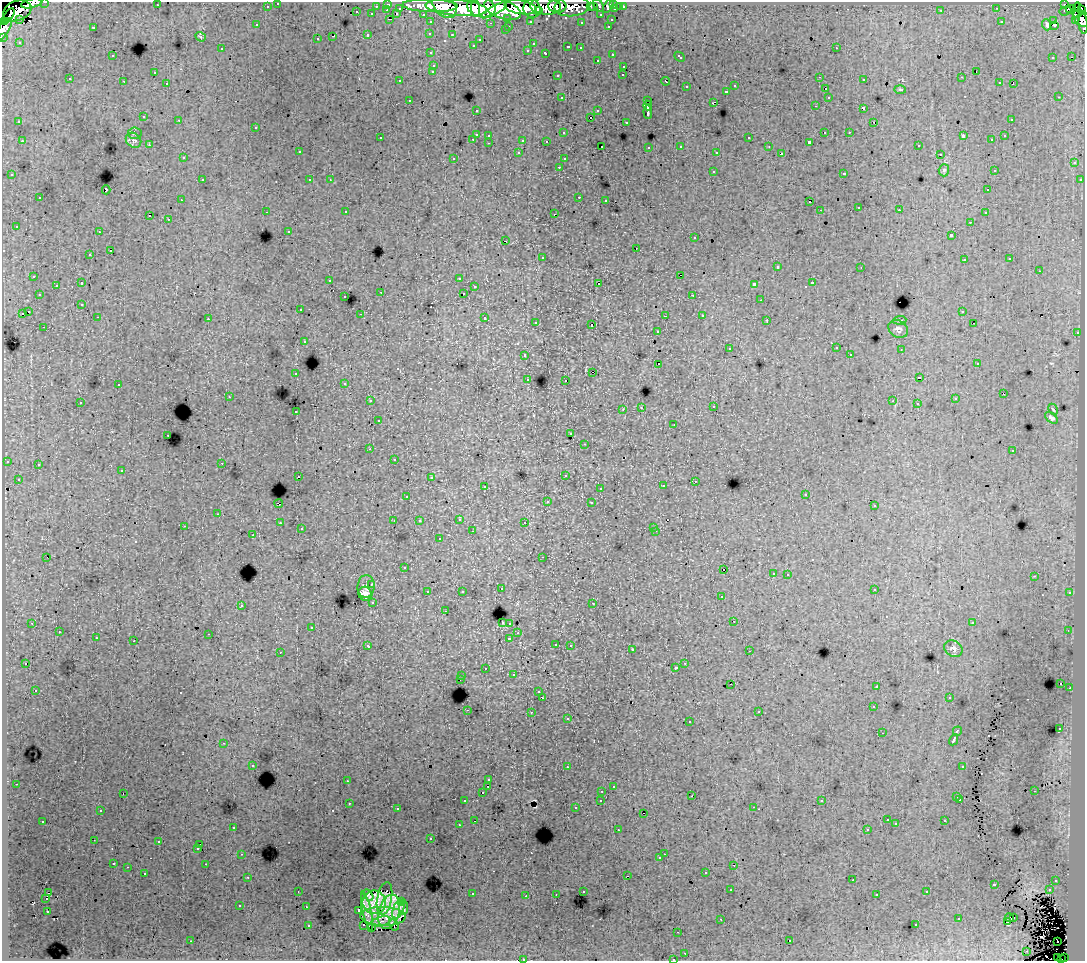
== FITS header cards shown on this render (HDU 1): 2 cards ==
NAXIS1  =                 1083
NAXIS2  =                  959

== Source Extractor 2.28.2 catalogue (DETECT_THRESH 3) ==
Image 1083 x 959 px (HDU 1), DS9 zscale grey, 1 PNG px = 1 image px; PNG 1087 x 963 px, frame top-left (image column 1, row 959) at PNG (2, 2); each listed source drawn as its Kron ellipse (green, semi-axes under 4 px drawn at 4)
Background 374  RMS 2.2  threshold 6.58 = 3 sigma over >= 5 px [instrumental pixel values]
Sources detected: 481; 7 with non-positive FLUX_AUTO (blend fragments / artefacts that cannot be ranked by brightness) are neither listed nor drawn; the other 474 listed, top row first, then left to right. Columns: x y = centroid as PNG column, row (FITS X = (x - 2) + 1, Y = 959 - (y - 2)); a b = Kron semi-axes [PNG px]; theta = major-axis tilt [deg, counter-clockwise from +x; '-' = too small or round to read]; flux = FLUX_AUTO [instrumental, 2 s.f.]
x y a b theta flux
45 2 3 2 - 7.2e+03
32 3 11 4 13 6.6e+04
278 3 3 3 - 3.6e+03
388 4 3 3 - 9.6e+03
614 4 3 3 - 9.9e+03
1064 4 3 3 - 7.4e+03
157 5 3 2 - 1.4e+02
598 5 7 4 -54 1.6e+04
267 6 3 3 - 1.9e+03
376 6 3 2 - 2.3e+03
430 6 28 6 -2 4.4e+05
444 6 14 9 -44 3.2e+05
545 6 15 8 -4 4.1e+05
557 6 9 6 -2 1.6e+05
572 6 17 10 5 1.1e+05
590 6 3 3 - 2.8e+03
608 6 7 4 57 1.7e+04
481 7 14 9 -12 5.7e+05
521 7 16 7 -8 5.4e+05
593 7 3 2 - 2.8e+03
620 7 3 3 - 2.1e+03
623 7 3 3 - 4.1e+03
400 8 3 3 - 1.4e+03
456 8 31 8 -5 1.1e+06
996 8 2 2 - 1.0e+02
476 9 8 4 -86 2.0e+05
503 9 19 9 -19 9.4e+05
532 9 9 8 - 2.8e+05
615 9 3 3 - 1.1e+04
1071 9 5 3 - 1.6e+04
387 10 2 2 - 4.4e+02
494 10 14 4 29 2.4e+05
941 10 3 3 - 3.1e+02
1077 10 7 4 77 1.8e+05
1082 10 3 3 - 1.5e+05
17 11 15 10 20 2.3e+05
538 11 3 3 - 1.0e+05
1065 11 6 3 20 4.5e+03
357 12 3 2 - 8.0e+02
372 14 3 3 - 2.2e+03
397 14 3 2 - 6.4e+02
423 14 3 2 - 4.4e+03
601 15 3 3 - 2.0e+03
9 16 8 4 59 1.5e+05
508 18 3 3 - 2.4e+03
1082 18 10 7 -45 6.6e+04
19 19 3 3 - 2.6e+03
390 19 3 2 - 6.5e+02
611 20 3 3 - 1.2e+03
1054 20 2 2 - 1.4e+02
1076 20 3 3 - 1.1e+04
3 21 3 2 - 1.2e+04
530 21 3 3 - 2.5e+03
431 22 3 3 - 3.4e+03
581 22 3 3 - 3.4e+02
1001 22 3 3 - 2.7e+02
490 23 3 2 - 2.2e+02
1083 24 10 4 -85 3.2e+04
257 25 3 3 - 3.5e+02
1047 25 5 3 - 1.0e+03
1054 25 3 2 - 3.3e+02
509 26 3 2 - 8.5e+02
608 26 3 2 - 8.4e+02
93 27 3 2 - 1.2e+03
4 29 12 5 58 5.0e+04
505 30 3 3 - 4.6e+02
430 33 3 3 - 3.8e+02
368 35 3 3 - 1.2e+03
452 35 3 2 - 4.1e+02
333 36 4 2 - 2.1e+03
2 37 3 2 - 5.7e+03
201 37 5 4 - 2.2e+02
317 39 3 3 - 3.9e+02
480 39 3 3 - 3.8e+02
19 42 3 3 - 1.5e+02
533 44 3 2 - 2.4e+02
473 45 3 3 - 3.2e+02
568 47 3 3 - 9.9e+02
580 48 3 2 - 4.9e+02
836 48 3 2 - 6.0e+02
221 49 3 3 - 4.7e+02
528 50 3 3 - 5.5e+02
431 53 3 3 - 5.3e+02
546 53 3 3 - 1.1e+03
612 54 3 3 - 8.0e+02
112 56 3 3 - 4.5e+02
680 57 6 3 -43 9.2e+02
1053 57 3 3 - 4.7e+02
1071 57 3 2 - 9.7e+01
597 60 3 3 - 5.5e+02
434 65 3 3 - 8.2e+02
624 66 3 3 - 7.5e+02
433 71 3 3 - 7.7e+02
976 71 2 2 - 3.3e+01
154 72 3 2 - 2.3e+02
623 75 3 2 - 3.4e+02
558 76 3 3 - 2.9e+02
820 77 2 2 - 2.7e+02
962 77 3 2 - 1.1e+02
70 79 3 3 - 4.5e+02
864 80 3 3 - 4.6e+02
123 81 2 2 - 1.1e+02
400 81 3 2 - 3.1e+02
666 81 4 3 - 1.2e+03
167 83 3 2 - 4.4e+02
999 83 3 3 - 8.3e+02
1013 83 3 2 - 8.9e+02
735 86 3 3 - 7.6e+02
686 87 3 3 - 6.9e+02
825 89 3 2 - 2.2e+02
900 89 6 4 -2 1.8e+02
727 91 3 3 - 1.1e+03
828 97 3 3 - 7.1e+02
1059 97 3 2 - 5.7e+02
562 98 3 3 - 5.8e+02
409 100 3 2 - 5.4e+02
648 101 2 2 - 1.9e+02
713 103 4 2 - 1.1e+03
648 105 5 4 - 2.5e+03
815 106 3 2 - 3.0e+02
863 108 3 3 - 1.7e+03
476 110 3 2 - 3.3e+02
598 111 3 3 - 9.5e+02
648 112 7 3 -87 5.6e+03
144 117 3 3 - 7.0e+02
591 117 3 2 - 3.3e+02
1011 119 3 3 - 3.6e+02
179 120 3 2 - 4.9e+02
19 122 3 2 - 3.0e+02
626 122 3 3 - 4.3e+02
874 122 3 2 - 7.6e+01
256 127 3 3 - 6.8e+02
825 132 2 2 - 9.8e+02
849 132 2 2 - 4.7e+02
135 133 6 6 - 2.5e+02
564 133 3 3 - 3.4e+02
476 134 3 3 - 1.3e+03
489 135 3 3 - 6.8e+02
963 136 4 3 - 1.3e+03
1005 136 3 3 - 3.9e+02
380 138 3 3 - 4.5e+02
749 138 3 3 - 1.1e+03
473 139 3 2 - 7.0e+02
134 140 8 7 - 4.7e+02
523 140 3 3 - 9.2e+02
992 140 3 2 - 1.8e+02
22 141 3 2 - 7.6e+02
546 141 3 2 - 2.5e+02
809 142 3 3 - 3.6e+02
489 143 3 2 - 5.1e+02
149 145 3 2 - 2.9e+02
918 145 3 3 - 5.6e+02
602 146 3 2 - 2.9e+02
681 146 3 3 - 7.0e+02
649 147 3 3 - 4.4e+02
769 147 3 2 - 9.8e+01
299 152 3 3 - 7.1e+02
519 153 3 3 - 5.5e+02
717 153 4 3 - 3.6e+02
781 154 4 3 - 3.1e+03
940 154 3 2 - 2.9e+02
183 158 3 3 - 4.7e+02
454 158 3 3 - 3.6e+02
564 159 3 3 - 3.0e+02
1074 163 3 3 - 7.9e+02
559 167 3 2 - 4.9e+02
944 170 6 5 - 3.0e+02
994 170 3 3 - 3.2e+02
713 171 3 3 - 8.7e+02
844 173 3 3 - 9.1e+02
12 175 3 3 - 5.2e+02
202 180 3 2 - 8.2e+02
310 180 3 3 - 5.0e+02
330 180 3 2 - 2.1e+02
1080 180 3 3 - 6.2e+02
106 190 4 3 - 2.4e+03
988 190 3 3 - 4.6e+02
579 197 3 2 - 1.2e+03
40 198 3 3 - 9.3e+02
181 200 3 2 - 5.2e+02
606 200 3 3 - 4.1e+02
810 202 3 2 - 4.8e+02
859 207 3 2 - 4.9e+02
820 210 2 2 - 1.1e+02
899 210 3 2 - 4.6e+02
266 212 3 2 - 3.9e+02
346 212 3 2 - 5.2e+02
985 213 3 2 - 5.2e+02
554 214 3 2 - 5.9e+02
149 215 3 2 - 2.2e+02
168 219 3 2 - 4.3e+02
970 222 3 2 - 3.9e+02
16 226 3 3 - 4.2e+02
289 231 3 3 - 2.9e+02
99 232 3 2 - 5.4e+02
951 235 3 3 - 2.9e+03
694 238 3 3 - 6.6e+02
505 241 3 2 - 1.5e+03
636 248 3 2 - 4.7e+02
110 251 3 2 - 3.8e+02
90 255 3 3 - 5.6e+02
542 257 3 3 - 6.6e+02
1010 259 3 3 - 4.1e+02
964 260 3 3 - 4.3e+02
777 267 3 3 - 1.8e+03
861 267 3 2 - 2.5e+02
1039 271 3 2 - 5.8e+02
680 275 3 2 - 4.7e+03
34 276 3 3 - 6.3e+02
459 278 3 3 - 3.7e+02
330 280 3 2 - 3.0e+02
82 283 3 3 - 1.7e+03
812 283 3 3 - 1.4e+03
599 284 3 3 - 2.9e+03
754 284 4 3 - 3.5e+03
56 285 3 3 - 5.3e+02
474 287 3 3 - 7.6e+02
381 292 3 2 - 9.0e+01
464 293 3 2 - 2.4e+02
39 295 3 3 - 4.7e+02
693 295 3 2 - 4.7e+02
345 297 3 3 - 5.0e+02
761 300 3 2 - 1.8e+02
82 304 3 3 - 3.8e+02
300 310 3 3 - 4.5e+02
29 311 3 2 - 1.0e+03
962 311 3 3 - 4.5e+02
22 313 3 2 - 4.6e+02
361 314 3 2 - 1.6e+02
702 315 3 3 - 6.2e+02
665 316 3 2 - 1.6e+02
98 317 3 2 - 4.3e+02
485 318 3 3 - 1.2e+03
208 319 3 3 - 2.1e+02
767 320 3 2 - 2.6e+02
900 320 6 3 5 1.9e+02
536 322 3 3 - 5.9e+02
974 323 2 2 - 8.2e+01
592 325 3 3 - 1.8e+03
44 327 3 2 - 4.5e+02
898 329 10 8 -32 5.8e+02
658 331 3 3 - 7.0e+02
1077 333 3 3 - 8.6e+02
304 341 3 3 - 8.5e+02
836 348 3 3 - 4.7e+02
729 349 3 2 - 1.4e+02
901 349 3 2 - 1.2e+02
850 354 3 2 - 4.5e+02
525 355 3 3 - 7.3e+02
659 364 3 2 - 1.4e+02
977 364 3 2 - 4.3e+02
593 372 3 2 - 6.2e+02
296 374 3 2 - 4.4e+02
919 378 4 2 - 2.1e+03
528 379 3 3 - 4.9e+02
566 380 3 2 - 1.2e+03
345 383 3 3 - 5.0e+02
118 385 3 3 - 6.6e+02
1003 393 2 2 - 1.3e+02
229 397 3 3 - 1.9e+02
955 399 3 3 - 4.3e+02
370 401 3 3 - 5.6e+02
893 401 2 2 - 1.1e+02
80 402 3 2 - 5.2e+02
917 404 3 3 - 4.9e+02
714 406 3 2 - 5.9e+02
641 407 2 2 - 9.6e+01
623 409 4 3 - 1.1e+02
1053 409 6 4 -60 1.8e+02
296 412 3 2 - 2.9e+02
1051 418 7 4 -40 4.3e+02
378 421 3 3 - 4.5e+02
674 424 3 2 - 1.4e+02
571 434 3 3 - 4.5e+02
168 435 3 2 - 5.6e+02
585 444 3 2 - 4.2e+02
370 449 3 2 - 3.4e+02
1012 451 3 3 - 5.0e+02
394 459 2 2 - 9.9e+01
7 461 3 3 - 5.1e+02
222 463 2 2 - 3.9e+02
38 465 3 3 - 5.1e+02
122 471 3 3 - 6.4e+02
565 475 3 3 - 4.6e+02
298 476 2 2 - 1.3e+02
431 477 3 3 - 3.7e+02
18 479 3 3 - 4.3e+02
695 481 3 2 - 4.4e+02
485 486 3 3 - 6.5e+02
663 486 3 3 - 6.8e+02
600 488 3 2 - 4.2e+02
806 494 3 2 - 2.5e+02
407 496 3 3 - 3.7e+02
547 502 4 3 - 1.7e+02
591 503 3 3 - 4.8e+02
279 504 4 2 - 8.6e+02
874 506 3 3 - 4.0e+02
218 514 3 2 - 5.8e+02
459 519 3 3 - 8.8e+02
394 521 2 2 - 1.4e+02
419 521 3 3 - 3.4e+02
525 522 3 2 - 4.5e+02
280 523 3 3 - 6.8e+02
184 526 2 2 - 1.0e+02
654 527 3 3 - 4.3e+02
301 529 3 3 - 3.0e+02
472 531 3 2 - 2.6e+02
656 531 3 2 - 6.2e+02
253 535 3 2 - 3.1e+02
439 539 3 3 - 6.0e+02
47 557 3 2 - 3.3e+02
543 557 3 2 - 3.9e+02
404 568 3 3 - 3.8e+02
723 570 3 2 - 4.8e+02
773 573 3 3 - 6.6e+02
788 574 3 2 - 7.2e+02
1034 576 3 3 - 1.3e+02
371 585 3 2 - 1.2e+02
366 586 11 8 85 4.9e+02
501 589 3 3 - 4.4e+02
874 589 3 3 - 5.6e+02
462 591 3 3 - 4.5e+02
428 592 3 3 - 7.7e+02
1070 593 3 3 - 6.9e+02
365 594 7 6 - 8.9e+02
721 597 3 3 - 4.9e+02
373 602 3 3 - 7.1e+02
593 603 3 2 - 2.8e+02
241 605 3 3 - 8.5e+02
445 611 3 2 - 3.2e+02
734 621 3 2 - 1.1e+03
32 623 3 3 - 9.6e+01
502 623 3 3 - 6.2e+02
510 623 3 3 - 8.7e+02
972 623 3 3 - 5.6e+02
312 627 3 3 - 7.4e+02
1068 630 3 2 - 9.6e+01
59 632 3 2 - 4.7e+02
518 633 3 2 - 3.8e+02
209 634 2 2 - 7.8e+01
96 638 3 2 - 5.3e+02
509 638 3 3 - 1.4e+03
134 641 3 2 - 1.1e+03
556 644 3 3 - 6.8e+02
570 645 3 3 - 6.7e+02
368 646 4 3 - 7.4e+02
953 649 9 7 -34 6.6e+02
632 650 3 3 - 6.1e+02
749 651 2 2 - 3.4e+02
280 652 3 2 - 1.1e+02
25 663 2 2 - 1.6e+02
685 663 3 2 - 5.7e+02
485 668 3 2 - 4.9e+02
676 668 3 3 - 5.9e+02
513 675 3 3 - 8.1e+02
462 676 3 3 - 7.0e+02
460 679 3 2 - 3.1e+02
1061 683 3 2 - 1.4e+02
731 684 3 2 - 2.9e+02
877 686 3 2 - 9.7e+01
1070 688 3 2 - 6.6e+02
35 690 3 2 - 1.7e+02
539 692 3 3 - 4.7e+02
949 697 3 3 - 3.9e+02
542 698 4 3 - 2.0e+03
873 707 3 2 - 4.3e+02
467 710 2 2 - 7.1e+02
531 712 3 2 - 8.4e+02
759 712 3 2 - 1.6e+02
568 719 3 3 - 3.5e+02
689 722 3 3 - 7.7e+02
1059 729 3 2 - 6.1e+02
957 731 5 3 - 2.6e+03
882 733 2 2 - 7.0e+01
954 740 6 3 61 6.4e+03
224 743 3 2 - 5.2e+02
253 765 3 3 - 5.0e+02
962 766 3 2 - 6.0e+02
567 767 3 2 - 3.2e+02
489 780 3 3 - 5.1e+02
347 781 2 2 - 1.2e+02
16 784 3 2 - 5.0e+02
488 786 3 2 - 4.7e+02
613 787 3 2 - 1.6e+02
602 791 3 2 - 6.3e+02
1034 791 3 2 - 3.1e+02
483 792 3 2 - 1.5e+02
123 793 3 2 - 2.5e+02
692 796 3 2 - 8.2e+01
957 797 3 3 - 4.9e+02
601 800 3 3 - 6.3e+02
960 800 3 3 - 4.0e+02
465 801 3 3 - 5.9e+02
822 801 3 3 - 3.0e+02
349 803 3 2 - 7.9e+02
754 807 3 2 - 6.0e+02
576 808 3 3 - 4.3e+02
397 809 3 3 - 4.7e+02
100 811 3 3 - 3.6e+02
644 813 3 2 - 8.5e+01
887 820 3 2 - 2.9e+02
43 821 3 2 - 3.7e+02
475 821 2 2 - 3.5e+02
945 821 3 3 - 1.0e+03
896 824 3 3 - 2.0e+02
459 825 3 2 - 1.8e+02
233 827 3 3 - 5.4e+02
867 829 3 2 - 3.8e+02
618 830 3 2 - 3.6e+02
431 838 3 2 - 4.1e+02
94 840 2 2 - 1.0e+02
159 842 3 3 - 4.5e+02
200 845 3 3 - 5.0e+03
198 848 3 3 - 3.1e+02
242 854 3 2 - 4.9e+02
664 854 2 2 - 4.1e+02
660 858 3 3 - 5.2e+02
114 863 3 3 - 6.9e+02
206 864 2 2 - 5.0e+02
734 865 2 2 - 6.5e+02
128 867 3 2 - 6.1e+02
706 872 3 3 - 1.0e+03
144 873 3 2 - 5.9e+02
627 876 3 2 - 4.0e+02
248 877 3 2 - 5.2e+02
853 880 2 2 - 9.2e+01
1056 880 3 3 - 7.5e+02
994 884 3 3 - 1.7e+03
731 890 3 2 - 3.6e+02
1049 890 3 3 - 9.0e+02
298 891 2 2 - 1.4e+02
583 891 3 3 - 6.9e+02
927 892 3 3 - 5.0e+02
48 893 3 2 - 5.3e+02
472 894 3 3 - 1.2e+03
556 894 2 2 - 9.6e+01
877 894 3 3 - 3.3e+02
368 895 6 3 -59 2.1e+02
526 896 3 2 - 3.5e+02
46 899 3 2 - 4.8e+02
384 899 16 7 79 1.7e+02
374 902 12 11 - 5.1e+02
402 902 3 3 - 2.3e+02
240 906 3 3 - 2.2e+02
306 907 3 2 - 3.5e+02
403 908 7 3 84 2.4e+02
398 909 10 5 69 6.8e+02
359 910 3 2 - 2.1e+02
47 911 2 2 - 1.1e+02
367 912 20 3 -77 1.7e+02
389 912 17 10 75 1.1e+03
383 916 22 9 -1 1.0e+03
1009 918 4 2 - 9.5e+01
1013 918 2 2 - 3.4e+02
721 919 3 2 - 1.6e+02
959 919 3 3 - 1.1e+03
381 921 10 4 13 5.0e+02
1007 922 3 2 - 3.9e+02
308 925 3 3 - 8.8e+02
364 925 3 2 - 2.8e+02
394 925 6 4 -58 1.2e+03
916 925 3 3 - 6.4e+02
371 928 3 2 - 3.7e+02
678 932 3 2 - 2.7e+02
790 940 3 2 - 3.7e+02
191 941 3 2 - 2.0e+02
1057 941 2 2 - 5.0e+02
1027 951 2 2 - 7.7e+01
685 953 3 2 - 5.2e+02
1057 957 2 2 - 1.8e+03
1064 957 2 2 - 2.2e+03
524 959 4 2 - 1.1e+02
673 959 3 2 - 3.4e+02
1061 959 2 2 - 2.0e+03
At the frame edge (FLAGS 8, measured only in part): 10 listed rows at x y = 45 2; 32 3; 278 3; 3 21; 1083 24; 4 29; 2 37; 524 959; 673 959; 1061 959
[7 non-positive-flux detections neither listed nor drawn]